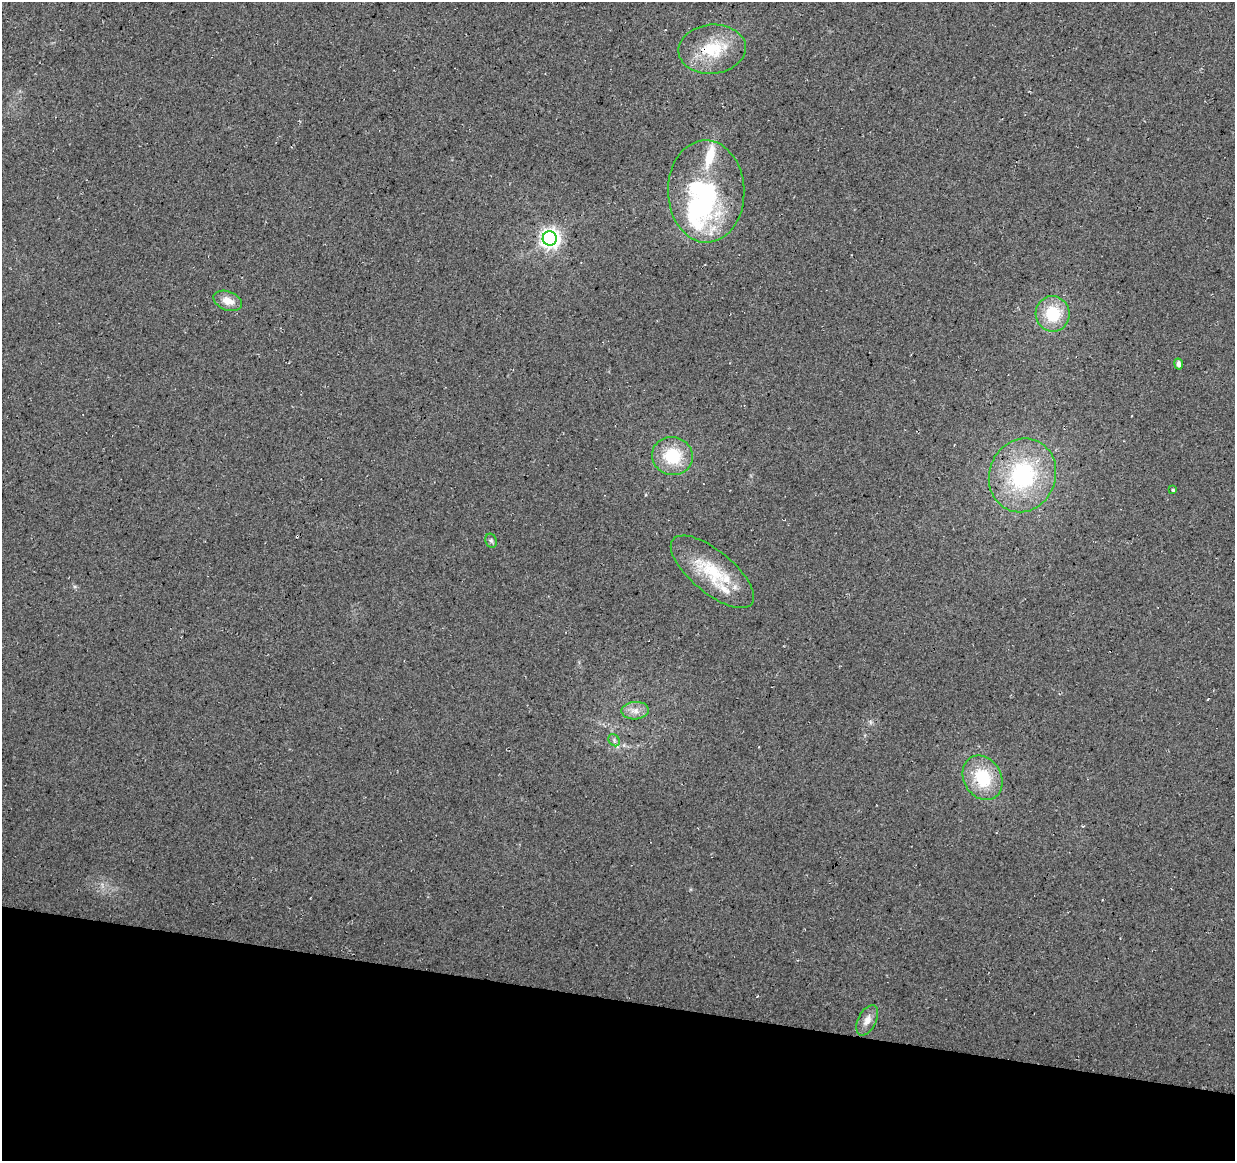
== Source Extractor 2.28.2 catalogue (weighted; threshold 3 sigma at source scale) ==
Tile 15 of 4 x 4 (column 3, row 4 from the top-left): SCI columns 2469-3701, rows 226-1384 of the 4944 x 5147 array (HDU 1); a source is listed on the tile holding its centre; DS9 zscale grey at full resolution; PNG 1237 x 1163 px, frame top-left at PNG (2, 2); each listed source drawn as its Kron ellipse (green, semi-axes under 4 px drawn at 4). Shown black and unused: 14% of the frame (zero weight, under 3 of 4 exposures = <1% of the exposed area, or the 3 px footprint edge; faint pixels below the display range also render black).
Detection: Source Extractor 2.28.2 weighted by HDU 2 'WHT'; one run over the whole footprint, this tile lists its part. Background 0.0376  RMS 0.01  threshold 0.0463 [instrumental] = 3 sigma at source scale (4.5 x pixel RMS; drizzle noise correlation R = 1.50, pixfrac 1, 0.0396/0.0396 arcsec/px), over >= 5 px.
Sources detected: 21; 2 inside a brighter object's white glare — neither listed nor drawn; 4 inside a brighter listed object's ellipse — not listed separately; the other 15 listed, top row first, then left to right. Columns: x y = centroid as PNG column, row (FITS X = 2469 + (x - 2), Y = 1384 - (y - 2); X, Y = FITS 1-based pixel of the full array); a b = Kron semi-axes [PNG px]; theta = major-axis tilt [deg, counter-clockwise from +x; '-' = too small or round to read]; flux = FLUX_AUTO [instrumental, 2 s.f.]
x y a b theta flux
712 49 34 24 6 47
706 191 51 38 -89 120
550 238 7 7 - 550
228 301 15 9 -20 12
1053 314 18 17 - 40
1179 364 5 4 - 3.5
672 456 20 19 - 42
1022 475 37 33 70 110
1173 490 4 3 - 1.2
491 541 7 5 -68 2.2
712 572 51 21 -39 54
635 711 14 9 3 8.2
614 740 6 5 - 2.4
983 778 23 18 -60 46
867 1020 16 9 63 8.6
Overlapping masked pixels (flux is a lower limit): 1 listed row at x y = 712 49